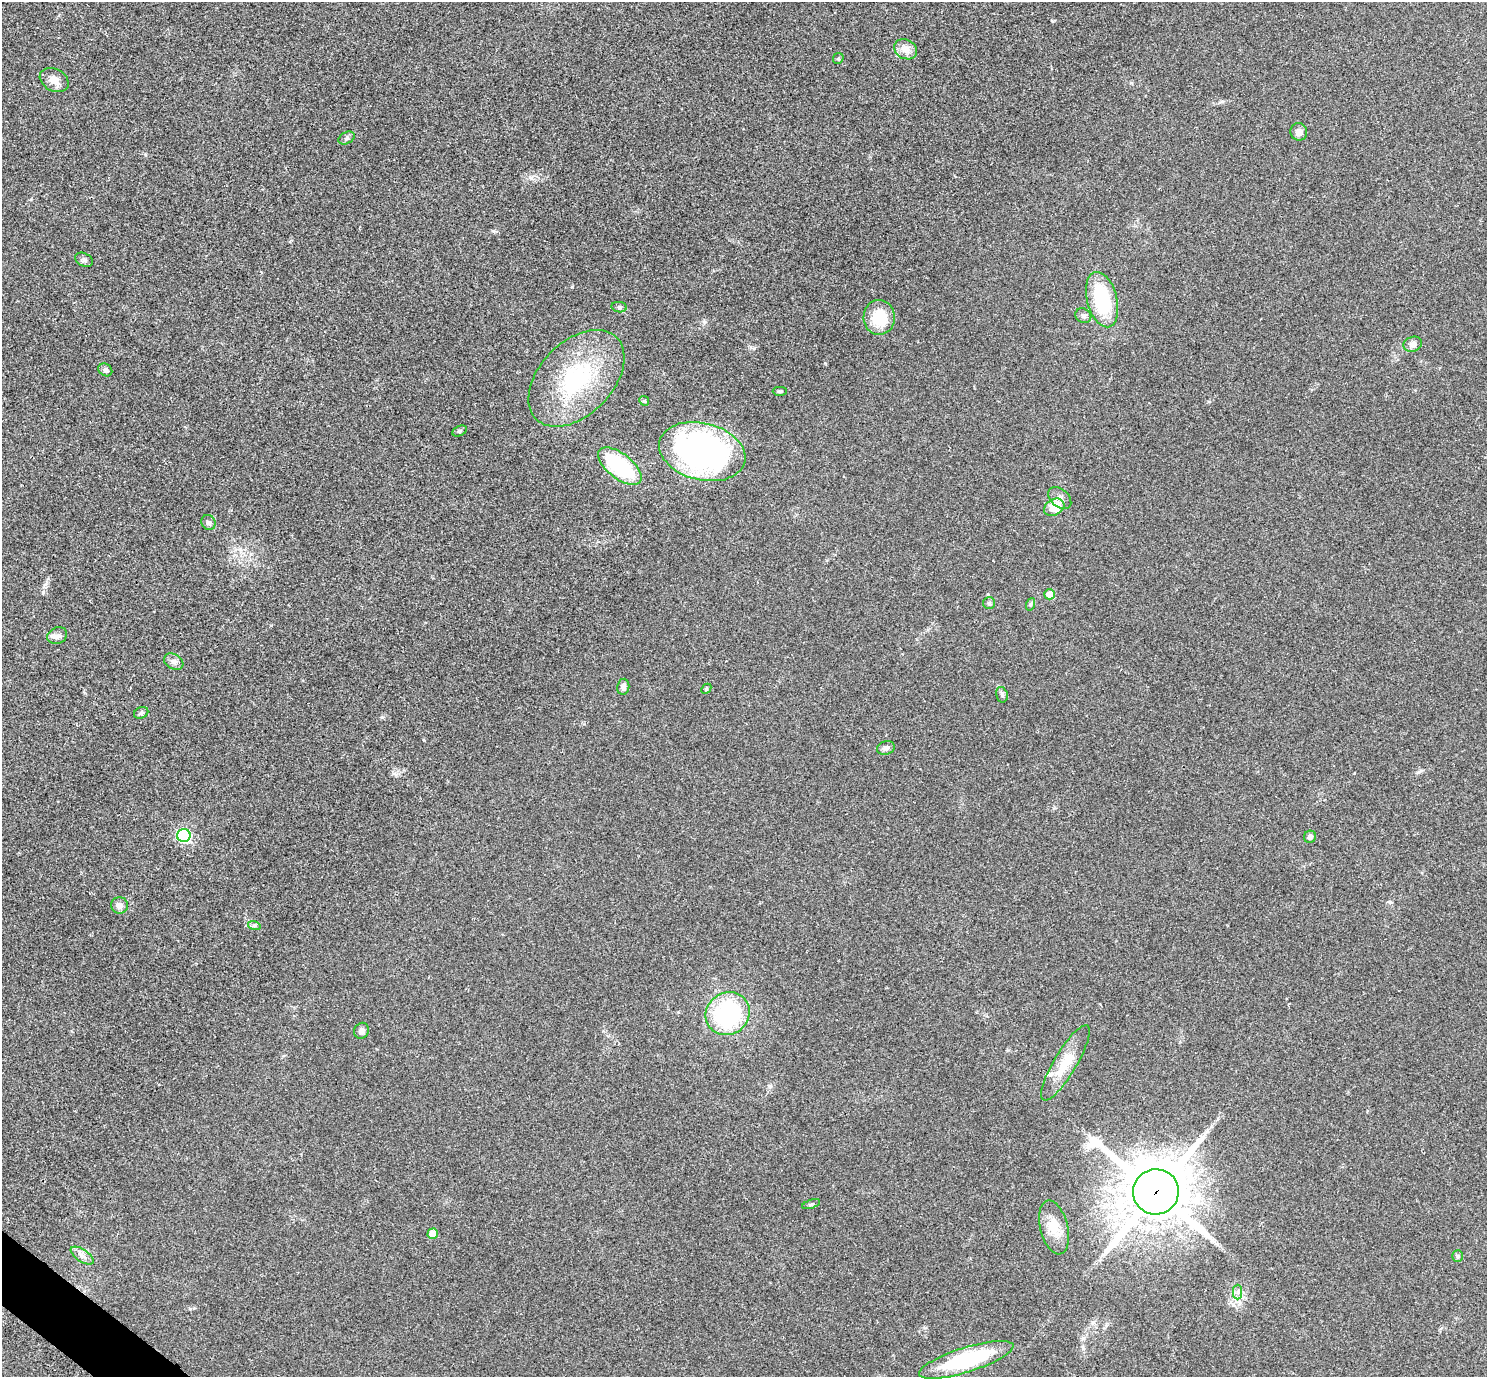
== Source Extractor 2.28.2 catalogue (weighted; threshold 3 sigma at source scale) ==
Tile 7 of 4 x 4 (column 3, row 2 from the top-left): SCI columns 3005-4489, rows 2936-4310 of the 6011 x 6010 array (HDU 1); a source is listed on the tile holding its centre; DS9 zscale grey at full resolution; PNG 1489 x 1379 px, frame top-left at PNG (2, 2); each listed source drawn as its Kron ellipse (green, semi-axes under 4 px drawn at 4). Shown black and unused: <1% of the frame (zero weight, under 2 of 3 exposures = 3% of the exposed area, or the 3 px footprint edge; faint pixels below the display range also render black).
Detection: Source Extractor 2.28.2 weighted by HDU 2 'WHT'; one run over the whole footprint, this tile lists its part. Background 0.0573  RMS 0.0073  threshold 0.033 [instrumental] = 3 sigma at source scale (4.5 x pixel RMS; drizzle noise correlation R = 1.50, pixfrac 1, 0.05/0.05 arcsec/px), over >= 5 px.
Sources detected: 49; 1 cosmic-ray / hot-pixel residue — neither listed nor drawn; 2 inside a brighter listed object's ellipse — not listed separately; the other 46 listed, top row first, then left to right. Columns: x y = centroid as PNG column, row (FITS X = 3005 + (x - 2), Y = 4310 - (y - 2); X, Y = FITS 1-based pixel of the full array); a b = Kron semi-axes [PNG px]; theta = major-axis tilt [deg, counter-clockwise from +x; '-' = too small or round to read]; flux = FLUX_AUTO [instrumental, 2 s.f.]
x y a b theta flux
906 49 12 9 -31 6.4
838 58 6 5 - 0.92
54 80 15 11 -29 6.4
1299 132 9 8 - 4
347 138 8 5 28 1.6
84 260 9 6 -27 1.9
1102 300 28 15 -75 47
619 307 8 5 -10 1.4
1083 316 8 7 - 2.2
879 317 17 15 88 22
1413 344 9 7 20 3.4
105 370 7 6 - 2
576 378 57 36 46 74
780 391 7 4 1 1.1
644 401 5 4 - 0.89
459 431 7 5 27 1.2
702 452 44 28 -14 220
620 466 26 12 -38 59
1060 498 13 9 -42 4
1054 507 11 8 29 14
208 522 8 6 -56 2.3
1050 594 5 5 - 8.8
989 603 6 6 - 1.4
1031 604 6 4 70 1.2
57 636 10 8 23 3
174 662 10 7 -31 2.8
623 687 8 6 82 2.7
706 689 6 4 45 0.87
1002 695 8 5 -76 1.5
141 713 7 5 27 1.6
886 748 9 6 16 2.3
184 836 7 6 - 120
1310 837 6 6 - 2.4
119 905 8 8 - 3.8
254 925 6 4 -17 1.2
728 1014 23 21 37 83
361 1031 8 7 - 2.5
1065 1063 43 11 59 19
1156 1192 23 22 - 4900
811 1204 9 4 17 1.2
1054 1227 27 14 -76 13
433 1234 5 5 - 11
82 1256 13 6 -34 3.6
1458 1256 6 5 - 1.1
1238 1292 7 4 89 1.9
966 1360 49 12 17 63
Overlapping masked pixels (flux is a lower limit): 1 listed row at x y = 1156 1192
Unlisted compact peaks at least as high as the median listed source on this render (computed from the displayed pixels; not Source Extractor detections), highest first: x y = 572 287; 493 231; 825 363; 382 717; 769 1086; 1053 21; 704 322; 43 592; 754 348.